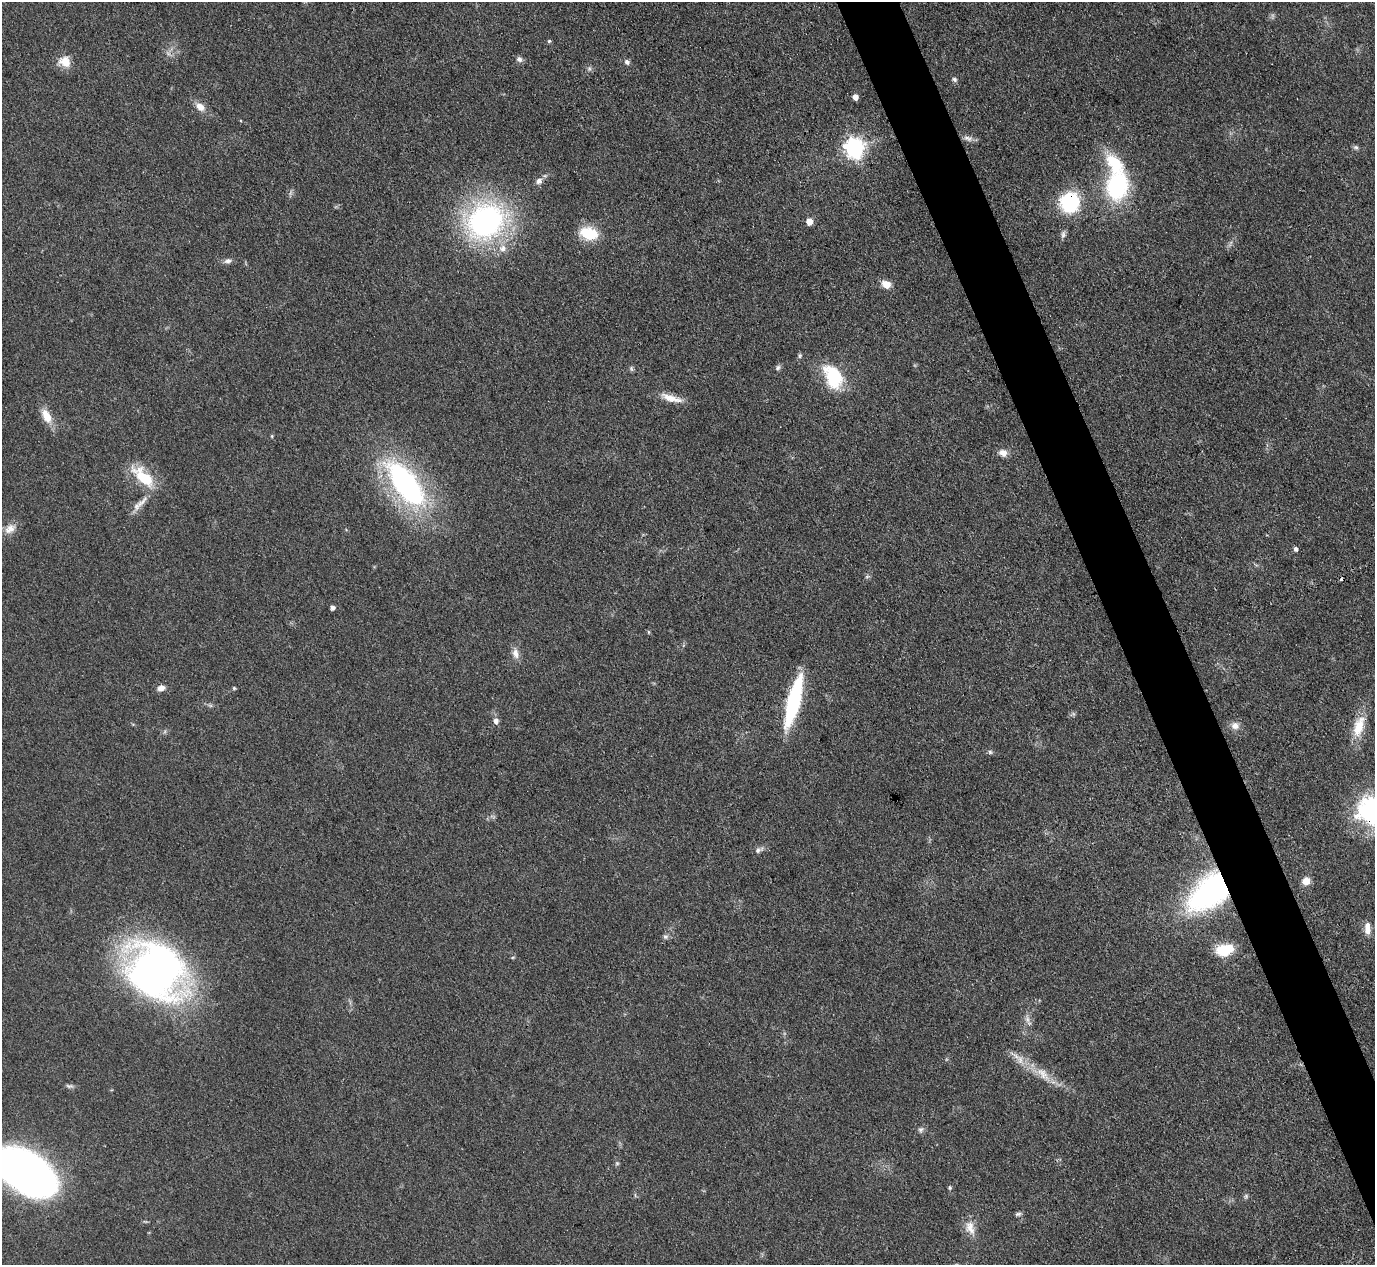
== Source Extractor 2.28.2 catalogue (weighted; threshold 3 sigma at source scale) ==
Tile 6 of 4 x 4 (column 2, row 2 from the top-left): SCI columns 1375-2747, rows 2675-3937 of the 5494 x 5480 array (HDU 1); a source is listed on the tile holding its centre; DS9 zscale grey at full resolution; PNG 1377 x 1267 px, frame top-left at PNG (2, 2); no overlay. Shown black and unused: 4% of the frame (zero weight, under 3 of 4 exposures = <1% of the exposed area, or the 3 px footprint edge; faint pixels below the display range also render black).
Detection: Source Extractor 2.28.2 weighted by HDU 2 'WHT'; one run over the whole footprint, this tile lists its part. Background 0.0878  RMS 0.0065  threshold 0.0293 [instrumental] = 3 sigma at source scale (4.5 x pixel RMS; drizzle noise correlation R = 1.50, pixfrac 1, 0.05/0.05 arcsec/px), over >= 5 px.
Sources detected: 68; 1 too faint to see at this stretch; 1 cosmic-ray / hot-pixel residue — not listed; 2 inside a brighter listed object's ellipse — not listed separately; the other 64 listed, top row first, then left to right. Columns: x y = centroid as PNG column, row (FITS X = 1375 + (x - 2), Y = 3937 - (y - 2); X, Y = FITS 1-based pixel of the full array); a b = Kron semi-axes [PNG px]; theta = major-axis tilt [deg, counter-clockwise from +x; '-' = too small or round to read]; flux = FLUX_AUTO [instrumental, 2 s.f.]
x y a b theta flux
549 41 5 4 - 0.99
519 59 8 7 - 2.5
65 62 17 14 -23 8.8
627 62 8 6 -39 2.1
589 69 7 6 - 1.5
954 79 7 5 -46 1.6
855 97 5 5 - 4.5
200 107 15 9 -39 6
966 138 9 6 -7 2.5
1356 147 7 5 -20 1.4
854 148 8 7 - 320
539 181 9 7 30 3
1117 185 25 18 80 81
1070 202 15 14 - 65
485 221 37 30 25 170
809 221 6 5 - 6.9
589 233 21 13 -13 22
1063 235 11 5 81 2.1
503 248 11 10 - 5.4
228 261 11 6 10 2.5
886 284 11 8 -29 6.7
800 356 7 5 87 1.2
778 367 8 6 59 1.6
631 369 8 4 -68 1.1
833 377 28 18 -62 36
671 398 29 8 -17 9.1
47 416 19 10 -62 10
272 436 5 4 - 0.69
1003 453 10 8 -17 4.8
143 477 31 13 -43 26
406 484 50 21 -53 160
142 502 29 7 47 7.6
10 529 18 11 36 6.7
1296 549 5 4 - 2.1
867 577 7 4 2 1.1
332 607 4 4 - 2.6
648 632 6 4 -89 0.72
515 653 14 9 -78 4.9
161 688 9 7 22 3.5
234 688 4 4 - 0.84
793 702 53 12 75 66
496 721 7 6 - 3.3
1235 726 11 9 -17 4.7
1359 727 30 13 74 16
990 752 6 6 - 1.3
1374 812 35 29 -41 100
759 850 13 6 25 2.6
1306 881 7 6 - 7.4
1212 890 36 20 40 220
1367 929 16 8 -88 6.3
665 937 8 6 -1 1.7
1225 950 20 12 14 18
156 971 39 34 -39 540
1027 1019 12 6 -71 3
1020 1060 14 8 -72 5.5
1043 1074 24 11 -45 11
69 1086 11 5 -1 1.8
921 1129 8 7 - 1.9
617 1163 5 5 - 1
27 1172 47 26 -33 530
950 1188 4 4 - 1.1
1246 1196 6 5 - 1.3
1018 1214 8 5 8 1.5
970 1228 21 12 -71 7.9
Overlapping masked pixels (flux is a lower limit): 3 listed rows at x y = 1070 202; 1374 812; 1212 890
Isophote crosses this tile's border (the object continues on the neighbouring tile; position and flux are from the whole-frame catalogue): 2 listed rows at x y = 1374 812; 27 1172